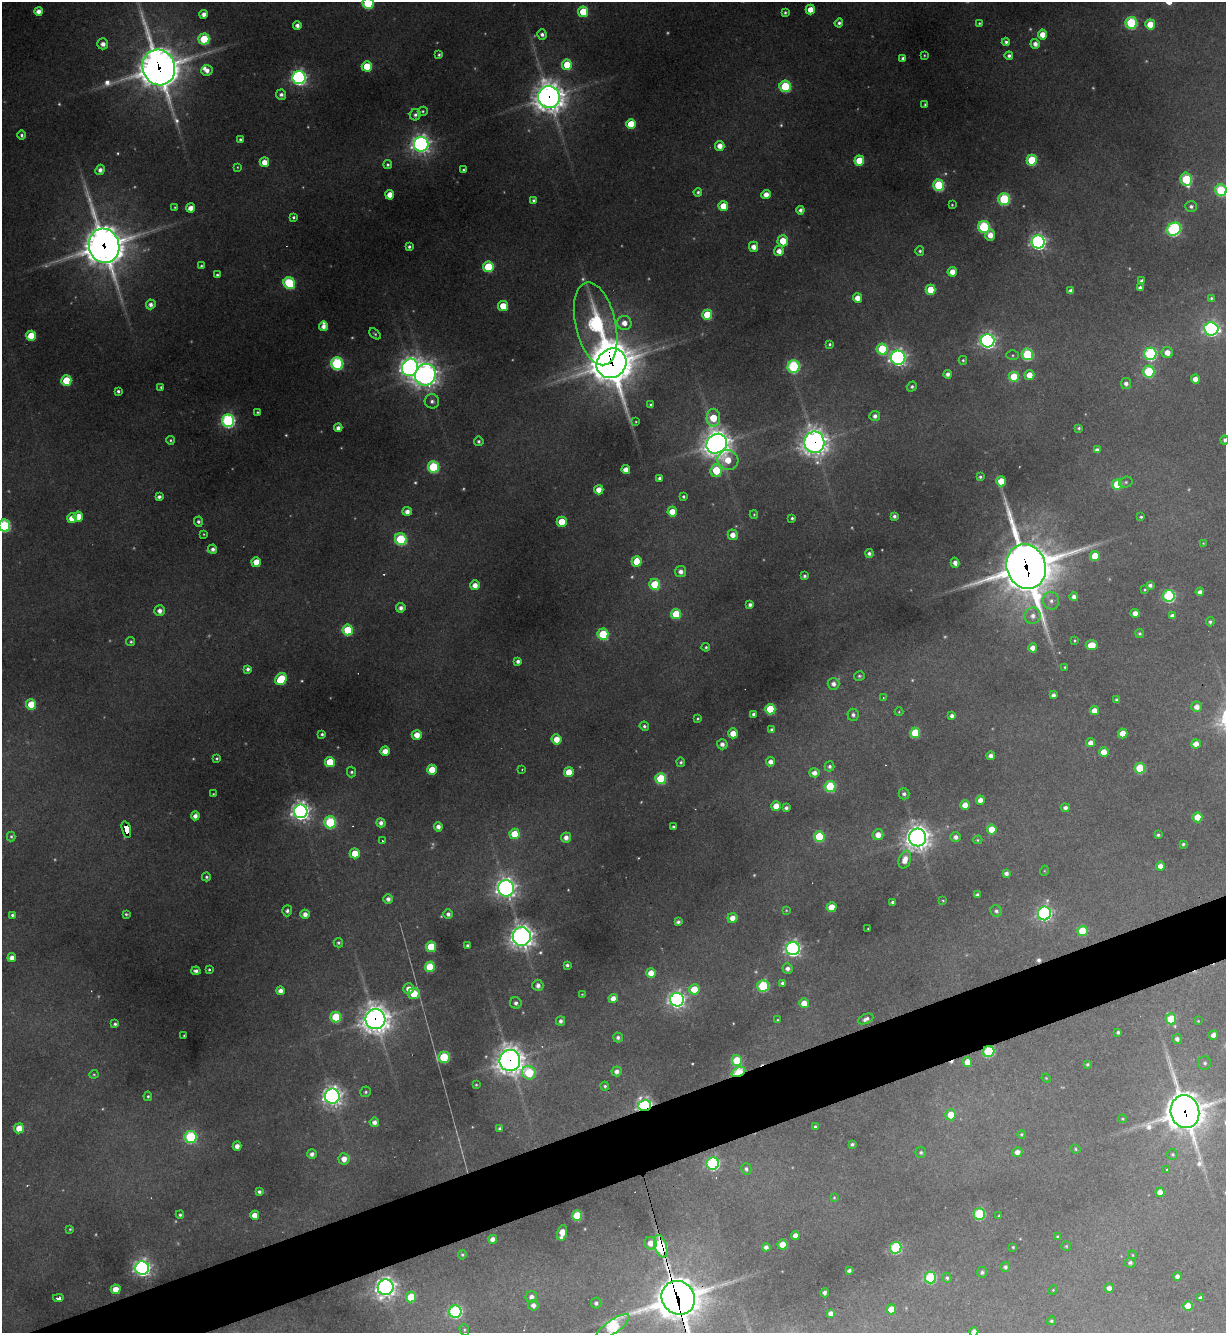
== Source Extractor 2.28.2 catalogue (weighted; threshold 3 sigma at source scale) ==
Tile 7 of 4 x 4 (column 3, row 2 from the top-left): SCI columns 2592-3815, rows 2663-3993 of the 5307 x 5324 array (HDU 1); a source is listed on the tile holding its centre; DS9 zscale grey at full resolution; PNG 1228 x 1335 px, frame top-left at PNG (2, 2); each listed source drawn as its Kron ellipse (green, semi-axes under 4 px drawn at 4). Shown black and unused: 4% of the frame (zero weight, under 3 of 4 exposures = <1% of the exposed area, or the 3 px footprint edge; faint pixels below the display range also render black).
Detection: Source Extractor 2.28.2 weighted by HDU 2 'WHT'; one run over the whole footprint, this tile lists its part. Background 0.268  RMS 0.0096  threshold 0.0431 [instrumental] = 3 sigma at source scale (4.5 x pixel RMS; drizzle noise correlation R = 1.50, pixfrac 1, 0.05/0.05 arcsec/px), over >= 5 px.
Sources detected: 449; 29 too faint to see at this stretch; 6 cosmic-ray / hot-pixel residue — neither listed nor drawn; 5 inside a brighter listed object's ellipse — not listed separately; the other 409 listed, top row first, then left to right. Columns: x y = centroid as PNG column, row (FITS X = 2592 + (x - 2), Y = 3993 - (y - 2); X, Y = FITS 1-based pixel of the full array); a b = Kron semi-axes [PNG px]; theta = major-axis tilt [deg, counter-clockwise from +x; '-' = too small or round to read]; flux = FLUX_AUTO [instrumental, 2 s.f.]
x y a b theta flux
368 3 5 5 - 76
810 10 5 4 - 14
39 11 4 4 - 8
583 12 5 5 - 39
785 12 3 3 - 1.9
204 14 4 4 - 6.6
839 23 4 4 - 2.5
979 23 3 3 - 1.1
1131 23 6 6 - 110
1150 24 5 5 - 22
297 25 4 4 - 5.2
542 34 5 5 - 3.7
1042 34 5 4 - 13
204 39 5 5 - 63
1006 42 4 4 - 2.7
103 44 5 5 - 6.3
1035 44 5 4 - 5.9
439 55 3 3 - 1.7
924 55 3 2 - 0.9
1009 56 4 4 - 3.1
903 58 4 4 - 3.1
567 65 5 5 - 38
367 66 5 5 - 35
159 67 18 16 -72 3300
207 70 6 5 - 5.9
299 78 6 6 - 330
785 86 6 5 - 85
281 95 5 5 - 4
549 97 11 11 - 1500
925 104 3 2 - 1.2
423 111 5 4 - 1.5
415 115 5 5 - 3.4
631 124 5 5 - 26
22 135 4 4 - 2.4
240 139 3 3 - 1.7
421 144 7 7 - 540
720 146 5 4 - 10
1032 160 5 5 - 68
859 161 5 5 - 33
264 162 5 4 - 12
388 165 4 4 - 1.9
237 167 3 3 - 0.91
100 170 5 4 - 5.4
463 170 3 3 - 1.5
1186 179 7 5 -75 91
939 185 6 5 - 100
1221 190 6 5 - 83
698 192 4 3 - 2
390 195 4 4 - 13
766 195 4 4 - 11
1004 199 6 5 - 100
533 200 4 4 - 2
952 205 3 3 - 0.98
723 206 5 5 - 22
1191 206 6 5 - 3
175 207 4 3 - 1.2
191 208 4 4 - 9.4
800 210 4 4 - 4.3
293 217 4 4 - 2
984 227 6 6 - 120
1174 229 7 6 - 200
990 235 5 5 - 12
783 241 5 5 - 21
1038 242 6 6 - 380
104 246 17 15 -72 3100
409 247 3 3 - 2.4
754 247 5 4 - 8.6
779 251 5 5 - 8.6
920 251 5 4 - 2
201 266 4 4 - 1.6
488 267 5 5 - 52
952 272 5 5 - 11
217 275 4 3 - 1.9
1142 281 4 3 - 2.5
289 283 6 5 - 80
1140 288 4 4 - 3.8
930 290 5 5 - 30
1071 291 4 4 - 5.1
857 298 5 4 - 11
1211 298 4 3 - 1.5
151 304 5 5 - 5.1
503 306 5 5 - 27
707 315 5 5 - 46
624 323 7 7 - 9.6
596 324 42 20 -77 330
323 326 5 4 - 6.4
1211 329 7 6 - 300
375 334 6 4 -44 1.7
31 336 5 5 - 35
988 341 7 6 - 380
830 344 4 4 - 1.8
882 349 6 5 - 68
1167 352 5 5 - 10
1027 354 6 5 - 96
1150 354 6 6 - 160
1013 355 6 5 - 1.6
898 358 7 7 - 410
963 360 4 3 - 1.3
337 363 6 6 - 160
611 363 15 14 - 2900
793 366 6 6 - 140
410 367 9 7 68 660
1149 372 6 5 - 90
948 374 4 4 - 4.7
425 375 11 10 - 700
1029 375 5 5 - 14
1014 377 5 5 - 47
1195 379 4 4 - 9.2
66 380 5 5 - 45
1126 383 5 5 - 4.4
161 387 4 3 - 1.7
912 387 5 4 - 2.3
118 391 3 3 - 2.4
432 401 7 7 - 4.2
651 405 4 3 - 2.8
257 412 4 3 - 1.2
875 416 5 5 - 4.8
713 418 9 6 88 34
228 421 6 6 - 230
636 422 3 3 - 0.86
338 428 4 4 - 5.2
1079 428 3 3 - 1.6
170 440 4 4 - 1.6
1224 440 4 4 - 2.5
479 441 5 4 - 2.3
814 442 10 10 - 1000
717 444 11 9 37 1400
1097 450 4 4 - 3.8
728 460 10 10 - 22
433 467 6 5 - 97
626 470 4 4 - 9
716 470 6 5 - 52
980 477 3 3 - 1.8
659 478 4 3 - 2.6
1001 481 5 5 - 24
1126 482 7 5 15 2
1117 484 5 5 - 40
599 490 4 4 - 11
159 497 4 4 - 3.4
683 497 3 3 - 1.8
407 511 4 4 - 6.4
672 512 5 5 - 17
754 514 4 3 - 1
894 516 4 3 - 2.9
78 517 5 5 - 21
1141 517 3 3 - 1.5
72 518 5 4 - 15
792 518 3 3 - 1.8
198 522 5 4 - 2.7
562 522 5 5 - 26
4 526 6 6 - 130
204 534 4 3 - 1
733 535 5 5 - 9.1
401 539 6 5 - 89
1203 543 4 3 - 0.82
213 549 4 4 - 3.8
869 553 4 4 - 3.3
1095 556 5 5 - 23
637 561 5 5 - 24
256 562 5 4 - 19
955 563 5 4 - 5.8
1026 567 23 19 -70 5000
681 572 5 5 - 5.8
804 576 4 3 - 2.3
655 584 5 5 - 49
475 585 5 5 - 9.5
1150 585 4 4 - 3.2
1145 590 4 3 - 1
1200 592 4 4 - 4.9
1169 596 6 6 - 150
1074 597 4 4 - 4.8
1051 601 9 8 - 5.6
750 605 4 4 - 3.7
401 608 5 4 - 5.4
160 611 5 5 - 6.7
1135 613 4 4 - 7.7
676 614 5 5 - 42
1033 616 8 8 - 6.7
1172 616 4 4 - 4
1210 622 4 4 - 2.2
348 630 5 5 - 57
603 634 5 5 - 62
1140 634 4 4 - 1.8
1075 641 3 2 - 0.9
131 642 5 4 - 1.7
1092 645 6 5 - 21
706 647 4 4 - 1.6
1033 648 4 4 - 8.1
518 661 4 4 - 3.5
1064 667 3 2 - 0.91
248 669 4 4 - 3.4
859 676 5 4 - 1.9
281 679 6 5 - 56
833 684 6 6 - 5.7
1053 695 4 4 - 3.8
883 698 3 2 - 0.7
1117 700 4 3 - 2.6
31 704 5 5 - 31
1197 707 5 5 - 7.6
770 709 5 5 - 52
1094 711 4 4 - 12
899 712 4 4 - 0.95
753 714 4 3 - 2.6
853 715 6 5 - 3.3
952 716 4 4 - 4.1
698 719 3 3 - 1.5
644 726 5 4 - 2.2
772 730 4 3 - 2.9
733 733 5 4 - 13
915 733 5 5 - 47
1123 733 5 5 - 17
322 734 3 3 - 1.9
417 735 5 5 - 14
557 739 5 5 - 15
1091 743 4 4 - 7.1
722 744 5 5 - 5.6
1196 744 5 4 - 9.9
385 751 4 4 - 10
1104 752 5 4 - 14
991 756 4 4 - 5.3
217 758 4 3 - 1.5
330 762 5 5 - 33
681 762 5 4 - 2.1
771 762 4 4 - 6.4
830 766 5 5 - 2.5
1140 768 5 5 - 53
522 769 3 2 - 0.7
432 770 5 5 - 27
351 772 5 4 - 2
569 772 5 5 - 20
814 773 5 4 - 6
661 779 5 5 - 70
830 786 5 5 - 77
213 794 3 3 - 0.82
904 794 5 5 - 2.9
980 800 4 4 - 8.3
965 805 5 4 - 11
776 806 5 5 - 14
786 808 4 4 - 3.3
1065 808 4 4 - 3.8
301 811 7 6 - 650
195 816 4 4 - 5.5
1197 817 5 5 - 22
330 822 6 6 - 110
381 823 5 4 - 4.8
438 827 5 4 - 5.2
673 827 3 3 - 1.7
992 829 5 5 - 19
126 830 8 4 -75 180
515 834 5 5 - 34
878 835 5 5 - 11
1158 835 4 3 - 1.9
11 836 5 4 - 1.5
819 836 5 5 - 55
566 837 5 5 - 6.4
918 837 9 8 - 1000
956 837 5 5 - 5.1
978 840 4 3 - 1.3
382 841 3 2 - 3
1183 844 3 3 - 1.6
355 853 5 5 - 21
905 860 9 6 72 11
1160 866 4 4 - 6.6
1044 871 5 3 - 0.83
1006 873 4 4 - 4
206 877 4 4 - 1.8
506 888 8 8 - 600
977 895 4 4 - 3
388 899 5 5 - 4.6
943 901 3 2 - 0.74
892 902 4 3 - 2.4
832 907 5 5 - 24
786 910 4 4 - 1
287 911 5 5 - 2.8
996 911 6 5 - 2.9
1044 913 7 6 - 280
126 914 4 3 - 1.6
305 914 4 4 - 6.3
448 914 5 4 - 4
12 915 4 3 - 1.8
732 918 5 5 - 9
678 922 4 3 - 2.8
868 929 3 3 - 0.92
1082 931 5 5 - 39
522 936 9 9 - 840
338 943 5 4 - 1.7
468 945 3 3 - 2.3
431 947 5 5 - 43
793 949 6 6 - 370
12 958 4 4 - 7.1
567 965 4 3 - 2.4
430 967 5 5 - 52
788 968 5 5 - 4.3
209 970 4 3 - 1.3
196 971 4 4 - 3.6
651 973 5 4 - 13
782 983 4 4 - 2.8
538 985 6 5 - 4.9
763 986 6 5 - 110
409 989 5 5 - 7.9
694 989 5 5 - 27
280 991 4 4 - 6.4
414 993 5 5 - 37
582 994 3 3 - 0.79
613 998 5 4 - 9.2
677 1000 7 7 - 420
516 1003 6 5 - 3.6
804 1003 5 4 - 13
336 1017 5 5 - 58
375 1019 10 10 - 1400
866 1019 8 4 23 4.3
1171 1019 5 5 - 38
778 1020 3 3 - 1
561 1021 5 4 - 3.5
1198 1021 4 4 - 0.98
115 1024 4 3 - 2
1118 1032 4 3 - 2.5
184 1035 3 2 - 0.86
1214 1035 4 4 - 9
618 1037 5 5 - 2.9
1177 1039 5 5 - 4
989 1052 6 5 - 95
444 1057 6 5 - 73
510 1060 10 10 - 1200
737 1061 5 5 - 46
967 1062 5 4 - 16
1205 1063 7 6 - 2.7
1087 1064 3 3 - 1.8
617 1071 5 5 - 4.6
738 1072 7 4 24 93
529 1073 7 6 - 69
94 1074 4 4 - 1.1
1046 1078 4 4 - 0.95
476 1085 4 3 - 1.3
605 1086 4 4 - 1.8
366 1092 5 5 - 1.9
148 1096 5 4 - 1.8
332 1096 7 7 - 560
645 1106 6 5 - 330
1185 1112 16 14 -75 2700
951 1115 5 5 - 18
1122 1119 4 3 - 1.1
374 1122 5 4 - 5.5
815 1127 4 3 - 1.4
19 1128 5 5 - 17
499 1128 3 3 - 2
1022 1134 4 4 - 1.5
190 1137 6 6 - 130
852 1144 4 3 - 2.3
237 1146 4 4 - 6.6
1075 1149 5 3 - 1.3
921 1152 5 5 - 2.3
1017 1152 5 5 - 6.5
312 1154 5 4 - 4.3
1173 1154 5 5 - 1.7
344 1159 5 5 - 9.8
713 1163 6 6 - 160
746 1169 5 5 - 2.9
1167 1169 3 3 - 9.9
259 1192 4 4 - 2.8
1160 1192 5 4 - 10
834 1197 4 3 - 0.95
979 1214 6 5 - 87
180 1215 4 4 - 1.9
255 1215 4 4 - 13
577 1216 5 5 - 57
999 1216 3 3 - 0.97
70 1229 3 3 - 1.1
562 1233 8 4 75 17
795 1235 4 4 - 7.1
1058 1237 4 3 - 1.8
493 1239 4 4 - 6.5
651 1243 6 6 - 10
782 1245 5 5 - 18
661 1246 11 6 -72 150
1066 1246 5 5 - 1.3
766 1247 4 4 - 4.8
1013 1247 3 3 - 1.2
896 1248 6 6 - 120
462 1255 4 4 - 1.5
1132 1255 4 4 - 0.99
1130 1263 6 5 - 2.5
1005 1267 5 4 - 3
142 1268 7 6 - 470
849 1271 4 3 - 2.8
982 1272 5 5 - 2.6
1177 1276 4 4 - 4.4
930 1277 6 6 - 99
947 1278 5 4 - 1.9
386 1287 8 8 - 630
1109 1288 5 4 - 6.3
116 1289 5 5 - 18
1053 1290 5 4 - 0.94
825 1293 5 3 - 3.5
411 1297 5 5 - 36
531 1297 6 5 - 4.9
58 1298 5 3 - 3.7
678 1298 17 16 - 2500
1201 1298 4 4 - 3.8
596 1303 5 5 - 2.9
533 1305 5 5 - 5.2
1188 1306 5 5 - 23
891 1309 5 5 - 16
455 1312 6 6 - 160
831 1313 4 4 - 6.2
1051 1321 4 4 - 1.8
613 1327 20 6 34 160
464 1330 6 4 -70 1.5
974 1332 4 4 - 7.3
Overlapping masked pixels (flux is a lower limit): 16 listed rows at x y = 159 67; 549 97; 104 246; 596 324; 611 363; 814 442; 1026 567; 126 830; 375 1019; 989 1052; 510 1060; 738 1072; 645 1106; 1185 1112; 661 1246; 678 1298
Isophote crosses this tile's border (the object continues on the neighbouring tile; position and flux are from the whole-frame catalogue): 7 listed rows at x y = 368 3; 1221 190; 1224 440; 4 526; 678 1298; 613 1327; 974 1332